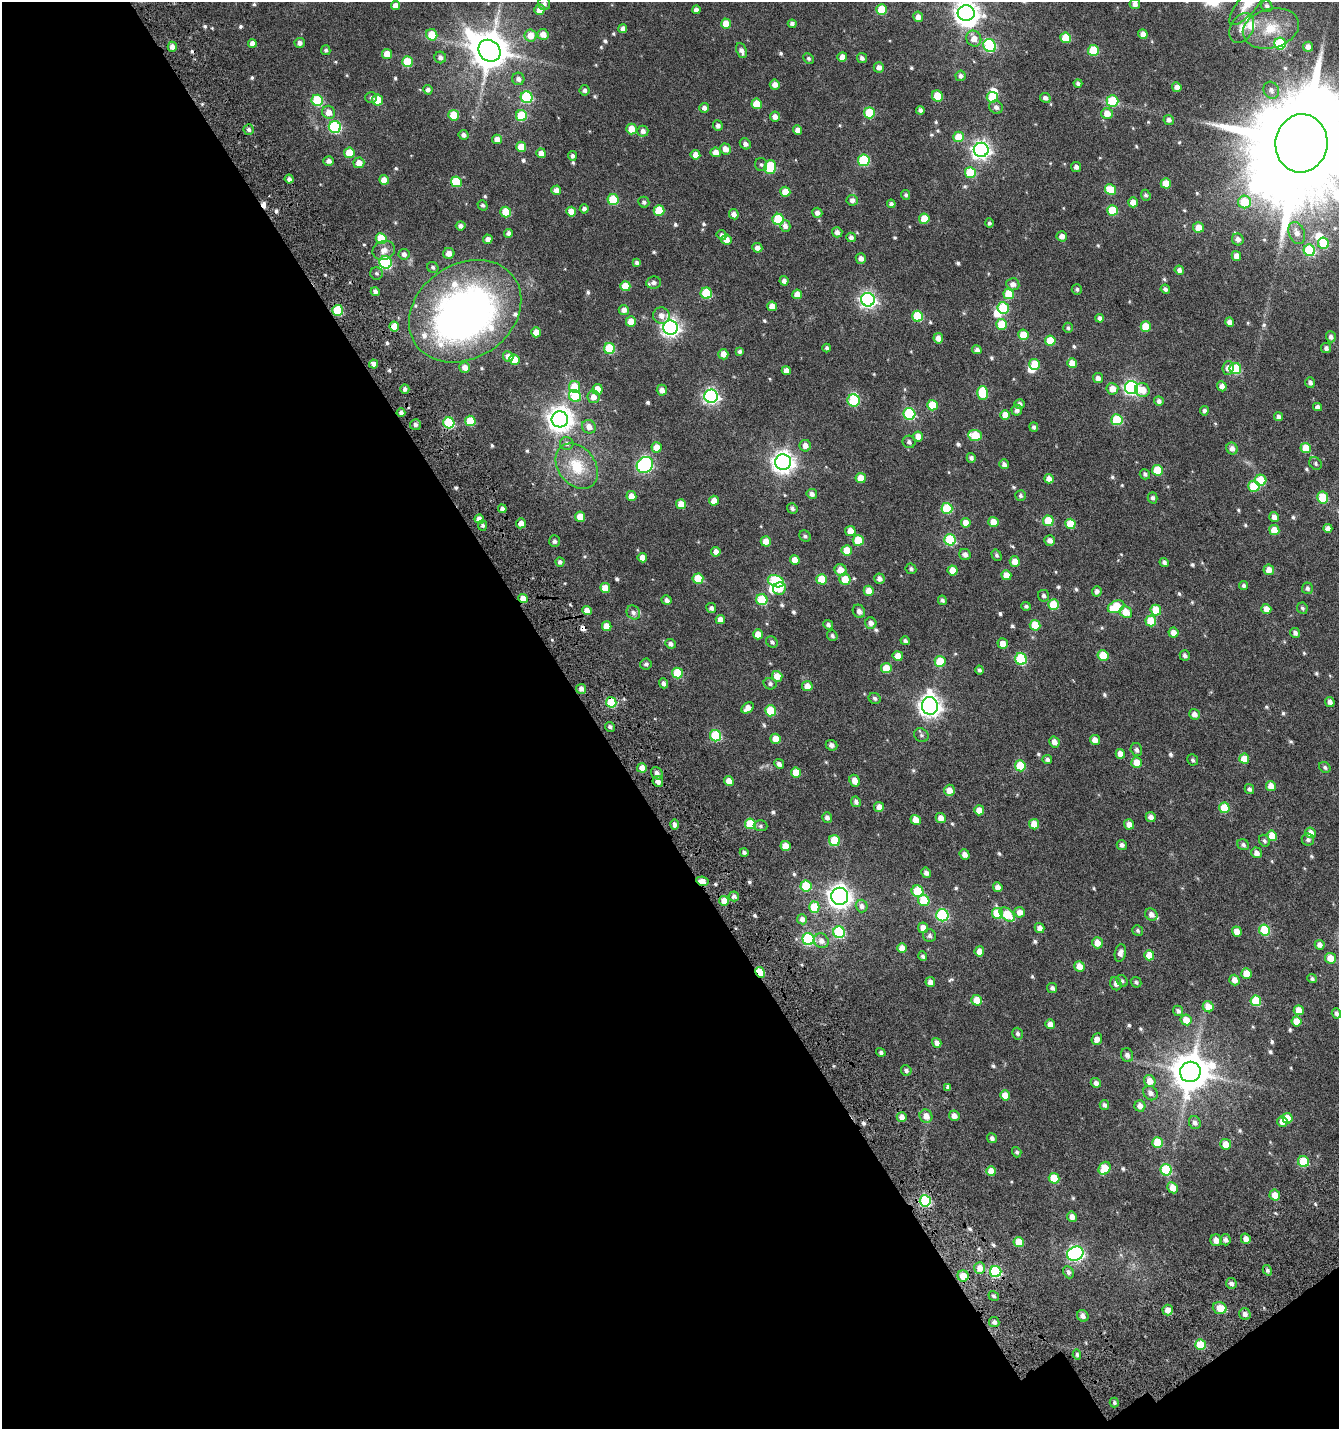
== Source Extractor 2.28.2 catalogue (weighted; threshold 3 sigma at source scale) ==
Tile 3 of 2 x 2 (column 1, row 2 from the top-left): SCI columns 253-1589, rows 174-1600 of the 3185 x 3217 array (HDU 1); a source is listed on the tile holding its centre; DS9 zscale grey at full resolution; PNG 1341 x 1431 px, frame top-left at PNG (2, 2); each listed source drawn as its Kron ellipse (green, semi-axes under 4 px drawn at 4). Shown black and unused: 45% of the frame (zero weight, under 4 of 7 exposures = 17% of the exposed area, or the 3 px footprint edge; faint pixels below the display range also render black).
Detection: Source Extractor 2.28.2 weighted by HDU 2 'WHT'; one run over the whole footprint, this tile lists its part. Background 0.03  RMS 0.0079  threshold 0.0324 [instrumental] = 3 sigma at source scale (4.09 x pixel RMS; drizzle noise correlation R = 1.36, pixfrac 0.8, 0.0396/0.0396 arcsec/px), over >= 5 px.
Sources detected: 634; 8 inside a brighter object's white glare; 6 cosmic-ray / hot-pixel residue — neither listed nor drawn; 6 inside a brighter listed object's ellipse — not listed separately; of the other 614, all 500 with FLUX_AUTO >= 1.28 (the completeness limit of this list) listed and drawn (114 fainter detections not listed), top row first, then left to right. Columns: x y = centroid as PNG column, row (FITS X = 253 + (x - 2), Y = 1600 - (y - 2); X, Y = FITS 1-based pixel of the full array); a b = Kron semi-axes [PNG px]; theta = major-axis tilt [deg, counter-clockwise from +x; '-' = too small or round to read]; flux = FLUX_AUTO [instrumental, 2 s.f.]
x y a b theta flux
1248 3 27 9 50 12
544 4 6 6 - 2
1135 4 5 5 - 3.2
396 6 4 4 - 5.5
1267 6 6 5 - 1.9
882 9 5 5 - 20
540 10 5 5 - 5.6
696 10 4 4 - 2.3
966 13 8 7 - 540
918 17 5 5 - 3.7
726 24 5 5 - 9.2
792 24 4 4 - 1.8
1242 28 16 11 59 6
1271 28 28 19 15 20
623 29 4 4 - 2.9
543 34 5 5 - 5
1143 34 5 4 - 4.6
432 35 6 5 - 14
531 35 6 6 - 8.2
1066 38 5 5 - 18
974 39 8 7 - 5.8
252 43 4 4 - 4.7
300 43 5 5 - 2.6
1280 44 6 6 - 54
990 45 7 6 - 71
172 47 5 4 - 3.6
1308 47 5 5 - 4.1
326 50 5 4 - 1.4
1093 50 5 5 - 28
489 51 12 10 -42 1800
741 51 8 5 -67 2.9
387 54 5 5 - 8.8
440 57 6 5 - 2.7
842 57 5 4 - 4.9
808 58 5 4 - 1.3
862 58 5 4 - 2.1
407 62 5 5 - 26
879 67 5 5 - 3
960 76 5 5 - 2.1
518 79 6 6 - 2.4
1078 83 4 4 - 1.6
775 85 5 5 - 3.9
1177 87 5 4 - 3.6
428 90 5 4 - 2.6
584 90 5 5 - 1.8
1271 90 9 7 -63 3
937 96 6 5 - 18
371 97 6 5 - 1.3
527 97 6 6 - 49
992 97 5 5 - 18
1045 98 5 4 - 2.3
317 100 6 5 - 41
378 100 5 5 - 19
1112 101 6 5 - 35
757 104 5 5 - 13
996 107 7 6 - 2.5
704 108 5 4 - 2.3
920 110 4 4 - 2
329 112 7 6 - 5.5
869 113 5 5 - 31
1107 113 5 5 - 7.2
454 115 5 5 - 17
521 116 5 5 - 28
775 117 5 5 - 3.7
1169 120 5 5 - 2.3
718 126 5 4 - 2.4
335 127 6 6 - 72
631 129 5 5 - 8.6
249 130 5 5 - 2
798 130 4 4 - 3.6
643 131 5 5 - 2.8
464 135 5 4 - 2.3
959 137 5 5 - 15
497 139 5 4 - 5.4
1301 143 29 26 82 22000
745 144 6 5 - 2.4
521 147 5 5 - 8.6
726 149 5 5 - 5
981 150 7 7 - 260
716 152 5 5 - 5.4
349 153 5 5 - 12
541 153 5 5 - 5.3
695 155 5 4 - 4.7
572 156 5 4 - 1.9
864 160 5 5 - 45
329 161 5 4 - 2.9
359 163 5 5 - 5.2
761 165 7 6 - 1.5
770 167 7 5 74 35
1076 167 5 4 - 2.3
970 173 5 5 - 27
289 179 4 4 - 2.5
384 180 5 4 - 6.1
456 182 5 5 - 25
1166 183 5 5 - 9.6
556 190 5 4 - 3.6
1110 190 6 5 - 16
785 192 5 5 - 8.1
906 195 5 4 - 1.3
1146 195 5 4 - 1.3
613 200 5 5 - 26
852 200 6 5 - 2.6
644 202 6 5 - 1.7
1133 202 5 4 - 7.9
1244 202 6 6 - 18
891 204 4 4 - 1.7
482 205 5 4 - 1.4
584 209 4 4 - 2.2
1112 210 5 5 - 20
659 211 5 5 - 20
506 212 5 5 - 21
571 212 5 5 - 6.8
817 213 5 5 - 3
734 214 5 5 - 3.5
778 219 5 5 - 41
924 219 5 5 - 11
989 223 4 4 - 1.3
461 226 5 4 - 2.4
785 226 6 5 - 2.8
1199 227 5 5 - 6.7
837 232 5 5 - 2.8
508 233 4 4 - 1.8
1297 233 11 8 -67 4.6
722 235 5 4 - 1.7
1062 236 5 5 - 4.1
851 237 5 4 - 2.2
381 238 5 5 - 23
488 239 5 4 - 3.3
1238 239 6 5 - 3
726 240 5 5 - 5
1323 243 6 5 - 23
757 248 5 5 - 3.5
384 250 11 9 24 4.7
1309 250 6 5 - 44
449 253 5 5 - 4.2
404 254 5 5 - 2.8
1236 256 5 4 - 5.1
861 258 5 5 - 2.9
386 262 6 6 - 68
637 263 4 4 - 1.7
433 267 6 5 - 1.6
1179 270 5 4 - 2.7
376 273 6 6 - 1.4
784 281 5 4 - 2.7
654 283 7 6 - 2.4
1013 284 6 6 - 3.2
625 286 5 5 - 13
1077 289 5 5 - 1.3
1165 289 5 4 - 1.8
375 292 4 4 - 2.6
706 293 5 5 - 31
797 294 5 5 - 6.4
1009 294 5 5 - 20
868 300 7 6 - 190
772 306 5 5 - 6.7
1003 308 6 5 - 34
337 310 5 5 - 32
624 310 5 5 - 3.6
465 311 60 47 34 350
661 316 8 8 - 3.9
917 316 5 5 - 28
1100 318 4 4 - 2.5
631 322 5 5 - 8.4
1230 322 4 4 - 3.8
1002 324 5 5 - 16
1146 326 5 5 - 16
394 327 5 5 - 11
671 328 7 7 - 270
1068 328 5 4 - 1.3
536 332 5 5 - 7
1023 335 5 5 - 12
1331 337 5 5 - 2.4
938 338 5 4 - 4.1
1050 341 5 5 - 13
827 348 4 3 - 1.4
1326 348 5 5 - 2
609 349 5 5 - 35
977 350 5 4 - 2.1
740 351 4 3 - 1.6
723 354 5 5 - 5.2
508 356 5 5 - 4
514 360 5 5 - 8.5
1072 363 5 4 - 7
373 364 4 4 - 3.6
1035 364 5 5 - 13
465 368 5 5 - 4.8
1228 368 7 5 86 3.5
1235 369 6 5 - 37
786 371 4 4 - 4.1
1098 378 5 5 - 2.9
1310 383 5 4 - 2.2
1222 386 5 4 - 3.5
574 387 6 5 - 14
1132 388 6 6 - 150
405 389 5 4 - 2.1
597 389 5 5 - 9.4
1112 389 6 5 - 7
662 390 5 5 - 3.6
1142 390 7 6 - 7.9
982 393 7 5 88 22
575 396 6 5 - 27
711 396 7 6 - 160
593 397 6 6 - 4.7
854 400 6 6 - 33
1159 401 5 5 - 2.3
1020 404 5 5 - 2.1
932 405 5 5 - 16
1318 407 4 4 - 2.4
1017 410 5 5 - 2.2
1204 411 4 4 - 1.9
401 413 4 4 - 2.1
909 414 6 6 - 60
1005 415 5 5 - 7.6
1279 417 4 4 - 2.3
560 419 8 8 - 610
1117 420 5 5 - 26
470 421 5 5 - 18
449 423 5 5 - 50
415 425 5 5 - 2.5
589 427 7 6 - 4
1034 427 5 4 - 1.7
975 435 7 5 -5 20
918 436 5 5 - 6.3
909 442 6 6 - 1.9
567 443 7 6 - 2.1
805 446 6 5 - 4.3
657 447 5 5 - 8.3
1232 448 6 5 - 3.6
1306 448 5 5 - 13
971 458 5 4 - 1.9
783 462 8 8 - 450
1316 463 7 5 -50 1.4
1004 464 5 5 - 2.4
645 465 9 7 39 140
577 466 25 18 -51 22
1157 470 5 5 - 21
1145 474 5 5 - 1.5
861 478 5 5 - 8.3
1049 479 5 4 - 4.6
1261 480 5 5 - 21
1254 486 5 5 - 20
812 494 5 5 - 2.8
631 496 5 5 - 5.8
1021 496 5 5 - 1.5
1153 498 5 5 - 1.9
1323 498 6 5 - 24
714 501 5 5 - 7.1
681 504 5 5 - 8.3
792 508 5 5 - 1.5
947 508 5 5 - 33
502 509 4 4 - 2.4
580 517 5 5 - 10
1274 517 5 4 - 4.2
479 519 5 4 - 5.7
1048 521 5 5 - 19
993 522 5 5 - 7.9
521 523 5 5 - 4.8
966 523 5 4 - 6.6
1070 524 5 5 - 14
482 525 5 4 - 1.6
1328 528 4 4 - 3.7
1274 530 5 5 - 9.3
850 531 5 5 - 6.8
805 536 6 5 - 1.5
858 540 5 5 - 21
950 540 6 5 - 52
1050 540 5 5 - 3.6
554 541 6 5 - 1.9
766 541 5 5 - 6.4
847 550 5 5 - 11
716 552 5 4 - 3.5
965 555 6 5 - 3.1
996 555 6 4 -57 1.4
642 558 5 5 - 4.8
795 560 5 4 - 6.6
1015 561 5 5 - 7.1
560 562 4 4 - 2
1164 562 5 4 - 1.9
911 569 6 5 - 1.4
841 570 6 5 - 7.9
953 570 5 5 - 9.1
1269 570 5 5 - 5.8
1006 575 5 5 - 6.7
698 579 5 5 - 20
822 579 5 5 - 16
845 579 6 5 - 10
879 579 5 5 - 3.1
776 581 8 5 -23 64
1244 585 5 4 - 1.6
605 588 5 5 - 9.7
1307 588 6 5 - 1.7
779 589 6 6 - 5.4
869 591 5 5 - 6.9
1097 591 5 4 - 2.5
1044 596 6 5 - 1.8
523 599 5 4 - 7.1
667 600 5 4 - 2.5
762 600 5 5 - 28
942 600 5 4 - 1.5
1054 605 5 5 - 18
1026 606 5 4 - 1.4
1116 607 9 5 26 26
711 608 5 4 - 2.1
1302 608 6 5 - 1.4
1266 609 5 5 - 5.8
587 610 5 4 - 4.8
1156 610 5 5 - 14
859 611 7 6 - 3
1126 612 6 5 - 9
633 613 7 6 - 2.2
720 620 4 4 - 5.2
1151 621 5 5 - 19
871 623 6 5 - 3.4
828 625 5 4 - 1.9
1035 625 5 5 - 17
607 626 5 4 - 7.2
1173 633 5 5 - 4.9
1295 633 5 4 - 2.3
758 634 5 5 - 6.9
832 636 5 5 - 1.5
905 641 5 4 - 1.5
772 642 6 5 - 1.7
670 644 5 4 - 2.2
1003 644 5 5 - 5.9
1185 655 5 5 - 2
898 656 5 5 - 6.2
1103 656 5 5 - 17
1021 659 6 5 - 43
940 661 5 5 - 18
646 664 6 5 - 1.6
886 668 5 5 - 13
979 670 4 3 - 1.3
677 673 5 5 - 24
777 676 5 5 - 8.5
663 683 5 4 - 2.4
770 684 6 6 - 1.9
807 686 5 5 - 6.4
581 689 5 5 - 3
875 698 6 5 - 1.7
611 702 5 5 - 30
1330 702 5 4 - 2.9
930 706 9 8 - 430
748 708 7 5 37 5.3
770 711 5 5 - 25
1194 714 5 5 - 3.3
610 727 5 4 - 1.6
921 735 7 6 - 1.6
716 736 6 5 - 45
776 739 5 5 - 8.2
1095 740 5 5 - 4.6
1054 742 5 5 - 4
831 745 6 5 - 2.9
1136 750 6 5 - 2.1
1120 754 5 4 - 4.9
1047 759 5 4 - 2
1244 759 5 5 - 11
1193 760 6 5 - 1.3
1137 762 5 5 - 8.7
779 764 5 4 - 2.3
1020 766 5 5 - 23
1325 767 6 5 - 1.3
642 768 5 4 - 6.3
657 773 6 5 - 3
796 773 5 5 - 12
658 781 5 5 - 4
729 781 5 4 - 5.5
855 781 6 5 - 5.7
1271 786 5 5 - 6.2
1249 789 5 4 - 1.8
949 790 6 5 - 5.6
856 802 5 4 - 2.3
879 807 5 5 - 4.5
1224 808 5 5 - 20
979 810 5 5 - 6.3
1151 817 5 4 - 3.7
827 818 5 5 - 2.5
941 818 5 5 - 4.8
916 820 5 5 - 8.1
674 824 5 4 - 2.3
750 824 5 5 - 26
1034 824 5 5 - 8.6
1129 824 5 5 - 5
760 826 7 5 -2 1.4
1311 833 5 5 - 6.1
1272 836 5 5 - 11
1308 840 6 6 - 1.8
835 841 5 5 - 26
1264 841 6 5 - 1.4
1122 845 5 5 - 2.3
1243 845 6 5 - 1.8
785 846 5 5 - 9.7
744 853 4 4 - 1.8
1257 853 5 5 - 3.7
965 854 5 4 - 3.7
926 873 5 4 - 2.6
702 881 6 4 -9 5.8
806 886 5 5 - 25
998 887 5 4 - 4.2
918 891 6 5 - 34
734 896 5 5 - 2.2
840 896 8 8 - 470
924 900 6 5 - 16
724 901 5 4 - 7.3
862 906 6 6 - 2.6
814 907 5 5 - 19
1019 912 5 5 - 4.9
997 913 5 5 - 24
1151 914 6 5 - 3.4
942 915 6 6 - 65
1007 915 9 5 -37 20
802 919 5 5 - 2.9
923 928 5 5 - 5.2
1040 928 5 5 - 4
1138 930 5 5 - 1.4
1264 930 5 5 - 39
839 932 6 5 - 53
1237 932 5 4 - 6.1
929 936 6 6 - 1.8
808 939 6 6 - 67
821 941 8 7 - 3.7
1097 943 5 5 - 7.3
1320 945 5 4 - 3.3
902 948 5 5 - 5.5
979 951 5 5 - 5.1
1120 953 9 5 78 3.1
1149 955 5 5 - 11
923 956 5 4 - 1.5
1330 958 6 5 - 8.6
1079 966 5 5 - 6.8
760 972 6 4 -59 23
1246 973 5 5 - 11
1312 979 5 4 - 1.4
1234 980 5 5 - 5
1122 981 6 5 - 1.4
930 982 5 4 - 4.1
1136 982 6 5 - 1.3
1116 984 7 5 -65 2.5
1052 988 5 5 - 2.1
977 1000 5 5 - 8.8
1256 1001 5 5 - 25
1208 1007 6 5 - 8
1299 1010 5 5 - 7.1
1178 1011 5 5 - 1.7
1336 1013 5 4 - 2.2
1186 1020 5 5 - 7.6
1296 1021 5 5 - 8.5
1050 1024 5 5 - 4.2
1017 1034 6 5 - 1.7
1097 1039 6 5 - 4.5
937 1043 5 4 - 3.6
881 1052 5 4 - 1.5
1127 1055 7 6 - 2.7
906 1070 5 5 - 1.8
1190 1072 10 10 - 1800
1150 1081 6 5 - 6.7
1096 1083 5 5 - 3
948 1087 4 3 - 1.6
1150 1093 8 6 -40 3.2
1005 1095 5 5 - 7.8
1104 1105 5 4 - 1.9
1140 1106 5 5 - 4.6
926 1116 7 6 - 5
954 1116 5 5 - 4
902 1117 5 4 - 4
1287 1118 5 5 - 9.9
1282 1121 5 5 - 5.2
1195 1123 7 6 - 2.7
992 1138 5 4 - 2
1158 1143 5 5 - 20
1226 1144 5 5 - 7.3
1017 1152 5 4 - 1.4
1303 1162 5 5 - 28
1105 1168 7 5 57 17
1166 1170 6 5 - 43
991 1171 5 4 - 5.8
1054 1178 5 5 - 18
1173 1188 6 5 - 6.6
1275 1195 5 5 - 6.9
925 1201 5 5 - 62
1072 1217 5 5 - 4.1
1246 1239 5 5 - 4.3
1216 1240 6 5 - 4.9
1225 1240 5 5 - 2.7
1019 1242 5 5 - 12
1075 1254 8 7 - 150
980 1268 6 5 - 5.5
1267 1270 5 4 - 1.4
996 1272 5 5 - 56
1068 1272 6 5 - 2
963 1276 5 5 - 11
1231 1283 5 5 - 2.6
994 1296 5 4 - 1.4
1220 1308 7 6 - 8.9
1168 1310 5 5 - 5.5
1245 1314 6 5 - 2.6
1083 1316 6 5 - 3.2
994 1322 5 5 - 2.4
1200 1345 5 5 - 23
1077 1354 5 4 - 1.5
1114 1402 5 4 - 1.5
Overlapping masked pixels (flux is a lower limit): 5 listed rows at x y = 523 599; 611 702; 702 881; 760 972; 925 1201
Isophote crosses this tile's border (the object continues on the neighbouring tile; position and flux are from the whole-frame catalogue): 3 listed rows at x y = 1248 3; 966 13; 1301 143